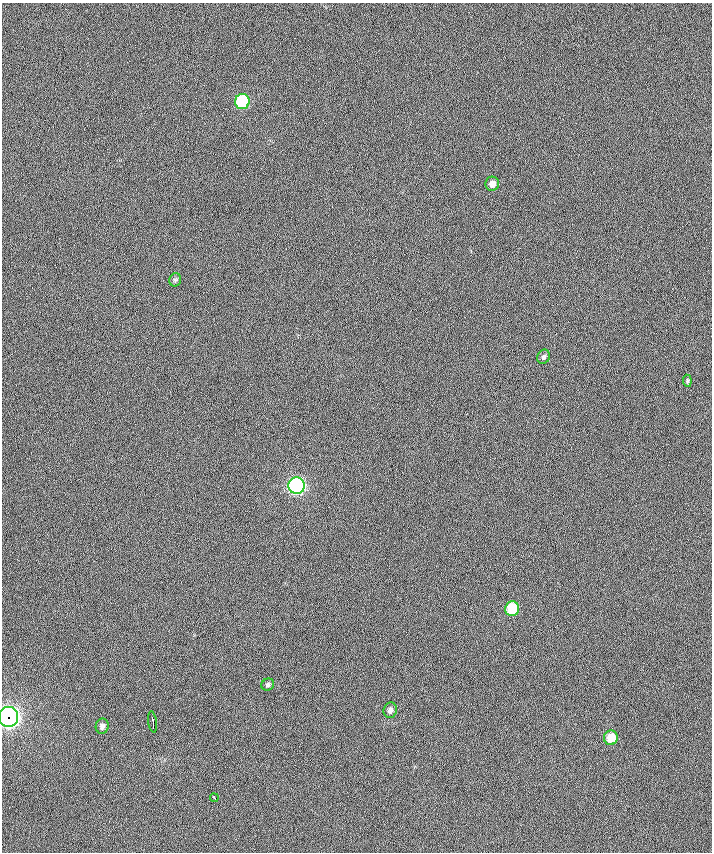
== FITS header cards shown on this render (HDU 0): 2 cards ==
NAXIS1  =                  710 /
NAXIS2  =                  850 /

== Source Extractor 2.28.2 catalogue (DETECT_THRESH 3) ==
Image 710 x 850 px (HDU 0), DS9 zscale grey, 1 PNG px = 1 image px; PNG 714 x 854 px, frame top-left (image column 1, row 850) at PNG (2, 3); each listed source drawn as its Kron ellipse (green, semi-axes under 4 px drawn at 4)
Background -0.28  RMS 15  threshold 44.3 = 3 sigma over >= 5 px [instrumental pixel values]
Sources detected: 14; all 14 listed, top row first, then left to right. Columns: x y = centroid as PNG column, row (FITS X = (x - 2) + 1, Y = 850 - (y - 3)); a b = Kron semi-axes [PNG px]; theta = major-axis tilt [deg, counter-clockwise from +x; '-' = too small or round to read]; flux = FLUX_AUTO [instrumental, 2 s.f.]
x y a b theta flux
242 101 7 7 - 86000
492 184 7 7 - 6000
175 280 7 5 73 2100
544 357 7 6 - 2500
687 381 6 4 -84 1400
296 486 8 8 - 270000
512 609 7 7 - 42000
268 685 6 5 - 2200
390 710 8 6 75 4100
9 717 10 9 - 580000
153 722 11 3 -82 4100
102 726 7 6 - 3700
611 738 7 7 - 19000
214 798 4 3 - 3900
At the frame edge (FLAGS 8, measured only in part): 1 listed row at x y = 9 717